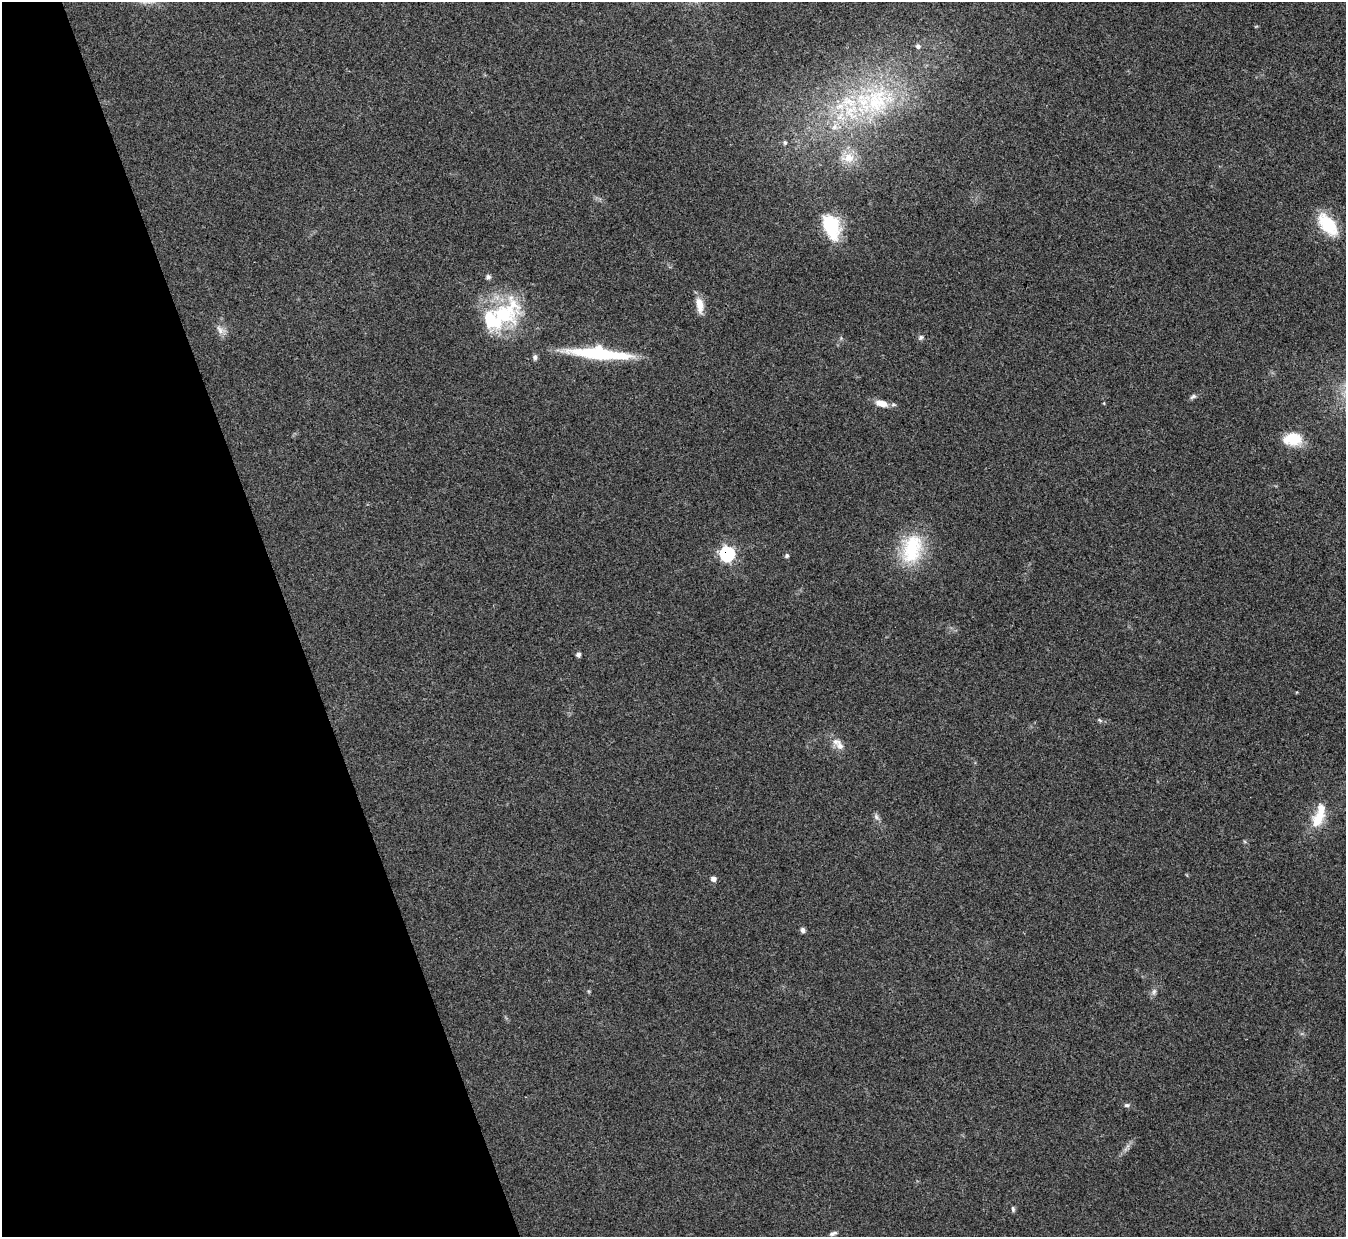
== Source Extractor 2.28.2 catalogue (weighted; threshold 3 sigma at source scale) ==
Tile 5 of 4 x 4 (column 1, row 2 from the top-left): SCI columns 1-1344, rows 2620-3854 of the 5378 x 5365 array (HDU 1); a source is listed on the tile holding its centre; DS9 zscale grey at full resolution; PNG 1348 x 1239 px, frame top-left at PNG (2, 2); no overlay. Shown black and unused: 22% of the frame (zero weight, under 3 of 4 exposures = <1% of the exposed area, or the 3 px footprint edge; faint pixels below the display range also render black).
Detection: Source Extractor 2.28.2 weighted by HDU 2 'WHT'; one run over the whole footprint, this tile lists its part. Background 0.15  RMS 0.0071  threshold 0.0321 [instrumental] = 3 sigma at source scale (4.5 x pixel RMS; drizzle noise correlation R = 1.50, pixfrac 1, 0.05/0.05 arcsec/px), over >= 5 px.
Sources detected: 39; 1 inside a brighter object's white glare — not listed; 7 inside a brighter listed object's ellipse — not listed separately; the other 31 listed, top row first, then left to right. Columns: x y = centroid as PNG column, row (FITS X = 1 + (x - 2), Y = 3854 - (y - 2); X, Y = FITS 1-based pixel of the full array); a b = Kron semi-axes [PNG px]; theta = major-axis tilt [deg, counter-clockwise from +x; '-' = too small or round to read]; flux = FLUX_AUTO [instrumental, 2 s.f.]
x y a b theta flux
918 46 7 6 - 2.3
877 100 52 39 35 94
785 142 6 6 - 1.5
848 158 20 13 3 11
1328 225 29 15 -51 29
831 226 28 17 -71 37
488 277 7 6 - 1.8
700 305 21 9 -81 8.8
504 314 41 28 -5 55
220 330 15 8 -45 4.5
921 337 9 6 33 1.8
598 353 71 12 -5 53
535 357 7 6 - 2
1193 397 10 5 28 1.9
881 403 15 8 -13 8.6
1104 403 4 3 - 0.54
1293 438 18 14 -11 21
912 549 41 25 73 45
727 554 8 7 - 100
787 556 6 5 - 1.3
578 655 5 5 - 2.2
1100 720 7 5 -24 1.2
840 745 19 10 -56 6.7
876 817 10 5 -53 2.3
1318 819 20 14 64 17
713 879 6 6 - 3
803 930 7 6 - 2
1154 991 8 6 74 2.3
1127 1105 8 6 -12 1.8
1013 1209 7 4 -80 1.3
833 1233 11 5 21 2.2
Overlapping masked pixels (flux is a lower limit): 1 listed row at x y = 727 554